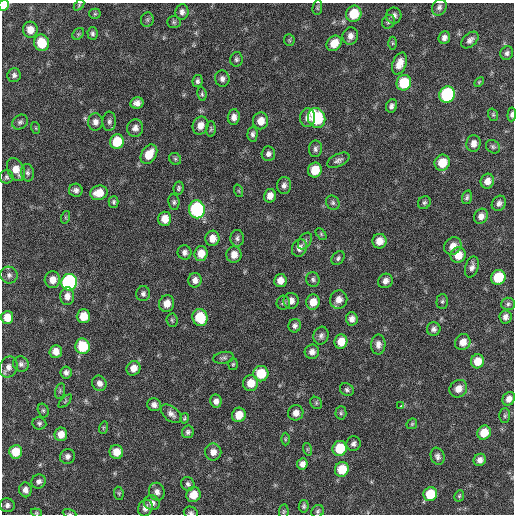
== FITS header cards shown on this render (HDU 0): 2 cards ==
NAXIS1  =                  512 / Axis length
NAXIS2  =                  512 / Axis length

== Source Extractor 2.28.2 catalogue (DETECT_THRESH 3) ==
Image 512 x 512 px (HDU 0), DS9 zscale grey, 1 PNG px = 1 image px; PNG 516 x 516 px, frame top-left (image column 1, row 512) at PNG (2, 3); each listed source drawn as its Kron ellipse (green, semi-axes under 4 px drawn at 4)
Background 60.1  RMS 8.5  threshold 25.6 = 3 sigma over >= 5 px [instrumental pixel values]
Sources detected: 183; all 183 listed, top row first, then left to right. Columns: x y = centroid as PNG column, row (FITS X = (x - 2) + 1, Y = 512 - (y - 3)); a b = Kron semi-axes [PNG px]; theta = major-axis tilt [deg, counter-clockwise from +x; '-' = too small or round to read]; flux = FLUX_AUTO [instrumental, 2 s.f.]
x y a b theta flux
4 5 5 5 - 13000
79 5 6 4 48 740
439 7 8 7 - 1900
317 8 7 5 85 880
182 12 8 6 82 2100
95 14 5 5 - 840
354 14 8 7 - 15000
394 15 8 8 - 2200
147 20 7 6 - 1200
174 22 7 6 - 1000
388 22 7 6 - 1300
30 30 8 7 - 5400
92 33 6 5 - 1300
78 34 6 5 - 750
350 36 9 7 72 3200
444 38 6 5 - 2400
289 40 6 5 - 740
470 40 10 6 42 2400
42 43 8 7 - 15000
334 43 8 7 - 7400
392 43 6 4 -89 770
507 53 7 6 - 1700
236 59 7 6 - 1400
400 63 11 7 70 6100
14 75 7 6 - 1800
222 79 8 7 - 2300
198 81 6 5 - 1400
479 82 6 3 45 640
404 83 8 7 - 21000
202 94 7 4 -82 1000
447 94 8 7 - 62000
137 103 6 5 - 2900
391 106 7 5 66 1900
512 114 7 4 85 1600
493 115 6 5 - 920
234 117 8 6 84 3000
308 118 9 7 87 3200
317 118 10 8 -68 39000
109 121 9 7 86 1800
261 121 8 7 - 6000
20 122 8 7 - 1600
95 122 8 7 - 2800
200 125 9 8 - 4400
36 128 6 3 -71 670
135 128 8 8 - 2900
211 129 8 5 89 930
253 134 7 5 88 1500
117 142 7 7 - 16000
474 143 8 7 - 3900
493 147 8 6 -38 1300
315 149 8 6 82 1700
149 154 10 7 57 10000
268 154 7 6 - 1900
175 159 6 5 - 1000
338 160 12 6 25 2200
442 163 8 7 - 11000
16 170 12 8 -63 6200
315 170 7 6 - 11000
27 173 8 6 -84 1600
7 177 7 6 - 1300
487 181 7 6 - 4200
284 185 8 7 - 2300
179 188 7 5 80 1100
76 190 7 6 - 1900
239 191 6 4 -71 710
99 193 9 7 14 8000
270 196 7 6 - 3900
467 197 7 4 73 1300
114 202 6 5 - 1100
174 202 8 5 -82 1400
333 203 7 6 - 1300
424 203 7 6 - 1200
499 203 8 6 54 2300
197 209 9 8 - 80000
481 216 8 6 56 3100
66 217 6 4 71 750
165 219 7 6 - 6600
321 234 6 4 -47 760
212 238 8 7 - 5200
237 238 8 6 89 1800
305 241 9 6 57 1400
379 241 7 7 - 6000
453 246 9 8 - 5300
299 248 9 7 68 3000
184 252 7 7 - 2200
201 254 7 6 - 7000
234 255 8 7 - 5000
458 255 8 7 - 8100
338 258 8 5 51 1300
472 267 11 6 74 2500
9 275 9 8 - 2200
498 277 8 7 - 21000
313 279 7 6 - 1500
52 280 8 7 - 5500
195 280 7 6 - 3200
280 281 6 6 - 4500
385 281 8 7 - 2900
69 282 8 8 - 130000
143 294 7 7 - 1700
67 296 9 7 90 3600
339 300 9 8 - 4500
291 301 8 7 - 3500
442 301 7 6 - 1200
313 302 7 7 - 6400
167 303 8 7 - 5800
283 303 7 6 - 1400
508 304 7 6 - 1400
83 316 7 6 - 8800
7 317 6 6 - 7300
200 317 8 7 - 18000
505 317 6 6 - 2400
352 319 6 6 - 2900
172 320 7 5 -85 890
295 326 7 6 - 1800
434 329 7 6 - 2000
321 336 9 7 71 2000
341 342 7 6 - 8100
463 342 8 7 - 5300
378 344 10 7 89 3000
83 346 8 7 - 19000
56 351 6 6 - 4600
312 352 7 7 - 3000
224 358 10 6 10 1500
477 361 7 6 - 7600
21 364 8 7 - 2000
233 364 6 5 - 810
9 367 11 9 68 3300
133 368 7 6 - 5200
66 373 6 5 - 1900
261 374 8 7 - 16000
99 383 8 7 - 2900
251 383 8 7 - 8400
458 389 9 8 - 4900
347 390 7 6 - 1400
60 391 8 5 75 950
509 399 7 6 - 3400
65 401 8 3 45 680
216 401 6 6 - 3000
316 403 6 5 - 900
154 405 7 6 - 2500
401 406 3 2 - 4700
43 410 7 5 -74 970
296 413 8 7 - 3700
341 413 6 5 - 980
171 414 12 7 -39 2700
239 415 7 6 - 8400
505 416 7 5 88 960
185 418 5 4 - 830
39 423 7 6 - 1400
412 424 6 4 45 830
103 428 6 4 72 650
188 432 6 6 - 1500
484 433 7 6 - 11000
61 434 7 6 - 5200
285 439 6 4 89 760
354 444 7 7 - 1900
340 448 7 7 - 17000
307 449 6 4 -72 830
16 452 7 6 - 11000
116 452 7 6 - 6400
213 452 8 8 - 3900
67 456 8 7 - 2200
438 456 9 7 -70 2000
480 460 6 6 - 2900
302 464 5 5 - 3000
342 469 7 7 - 15000
39 481 7 7 - 2400
188 484 7 6 - 1500
25 490 7 6 - 3000
157 492 9 8 - 2900
119 493 6 4 -83 900
430 494 7 6 - 16000
193 495 7 7 - 7100
459 496 6 4 63 840
152 503 8 7 - 3100
7 505 7 7 - 2000
304 506 6 5 - 1100
145 508 8 7 - 2800
284 511 7 4 83 800
318 511 7 6 - 1200
36 513 6 4 -19 690
191 513 7 6 - 1300
69 514 7 3 -19 690
At the frame edge (FLAGS 8, measured only in part): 5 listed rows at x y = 4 5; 512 114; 36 513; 191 513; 69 514